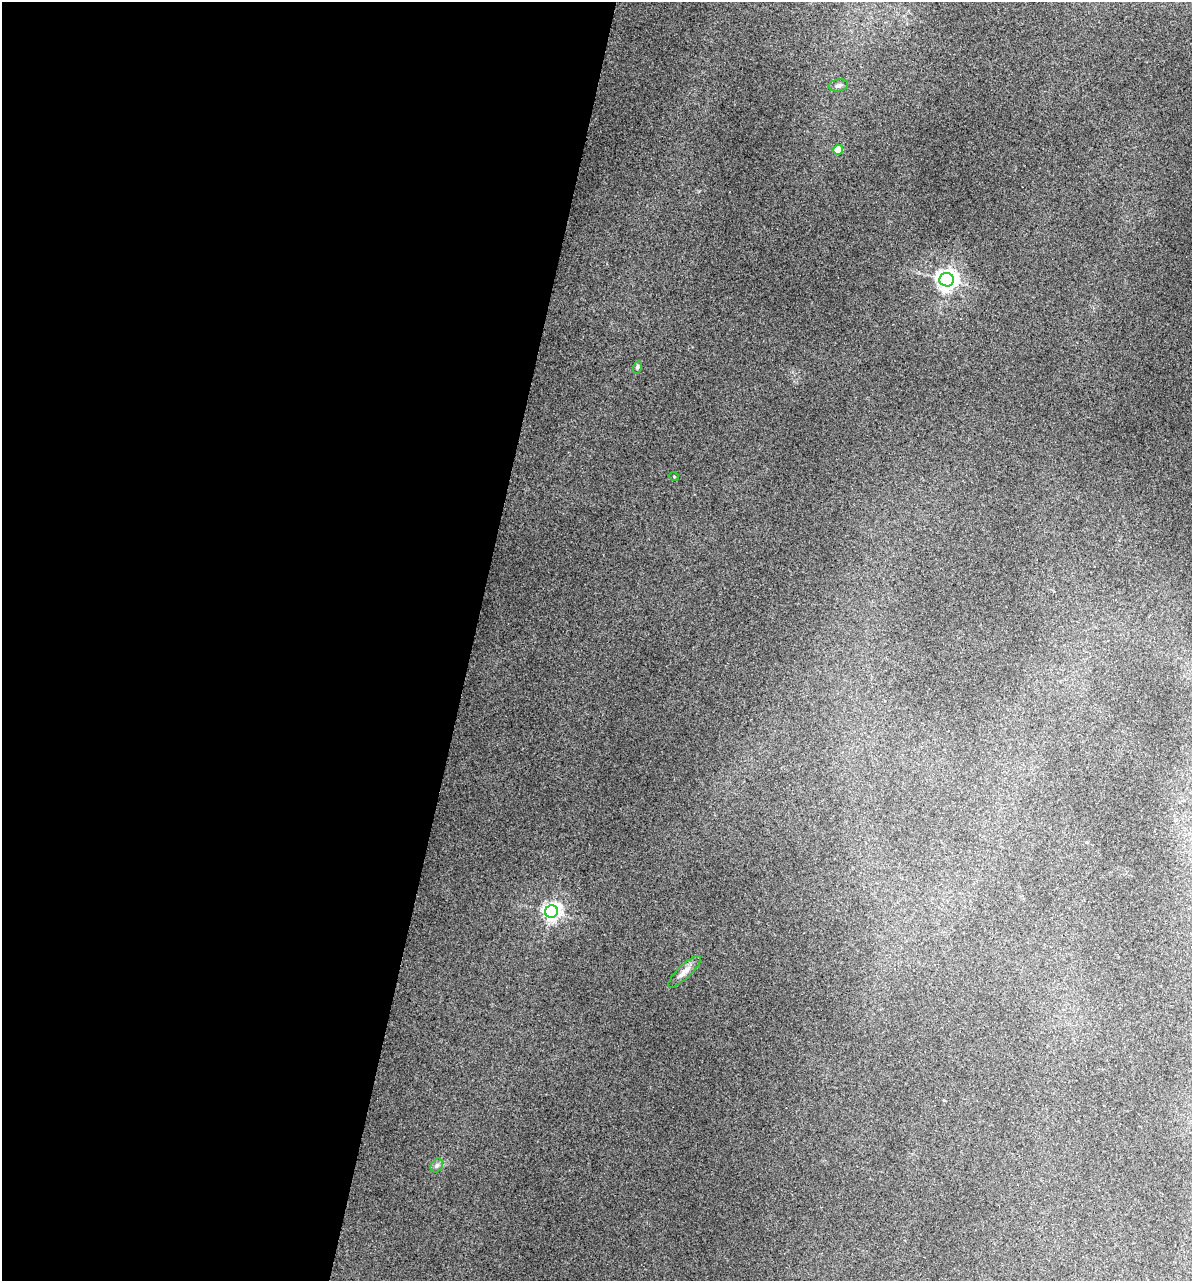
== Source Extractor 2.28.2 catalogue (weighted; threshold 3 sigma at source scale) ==
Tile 5 of 4 x 4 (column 1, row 2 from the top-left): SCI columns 239-1428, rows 2952-4230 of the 5355 x 5900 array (HDU 1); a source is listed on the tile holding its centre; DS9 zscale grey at full resolution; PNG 1194 x 1283 px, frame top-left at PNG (2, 2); each listed source drawn as its Kron ellipse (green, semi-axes under 4 px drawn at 4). Shown black and unused: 40% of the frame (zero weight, under 3 of 5 exposures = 17% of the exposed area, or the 3 px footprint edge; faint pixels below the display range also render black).
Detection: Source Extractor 2.28.2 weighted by HDU 2 'WHT'; one run over the whole footprint, this tile lists its part. Background 0.18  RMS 0.009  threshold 0.0403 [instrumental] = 3 sigma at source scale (4.5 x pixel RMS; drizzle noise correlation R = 1.50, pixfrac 1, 0.05/0.05 arcsec/px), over >= 5 px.
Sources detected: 8; all 8 listed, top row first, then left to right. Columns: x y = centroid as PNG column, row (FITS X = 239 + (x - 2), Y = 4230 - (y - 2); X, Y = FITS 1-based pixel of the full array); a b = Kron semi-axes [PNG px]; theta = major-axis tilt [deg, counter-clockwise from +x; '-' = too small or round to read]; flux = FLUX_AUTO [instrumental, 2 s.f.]
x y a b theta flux
838 85 10 6 8 2.5
838 150 5 5 - 20
947 280 7 6 - 520
638 367 6 4 70 1.3
674 476 4 3 - 0.65
552 911 6 6 - 360
684 972 22 6 44 6.2
437 1165 7 5 55 2.2